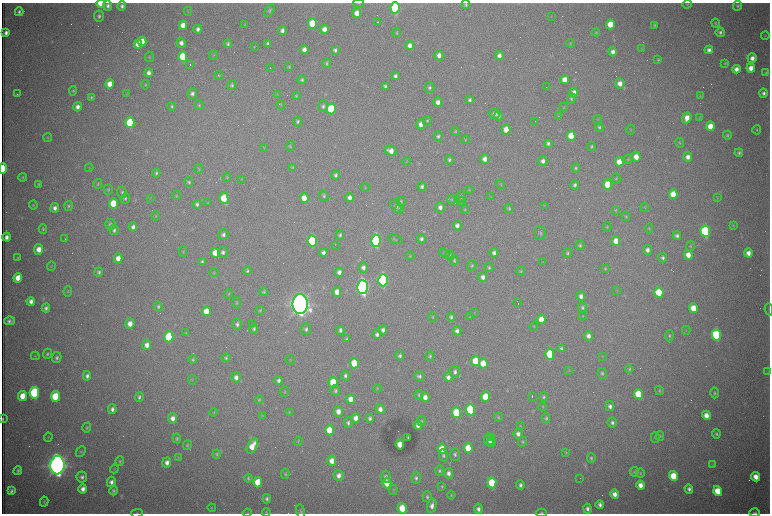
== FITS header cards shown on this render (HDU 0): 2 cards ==
NAXIS1  =                 1536 /fastest changing axis
NAXIS2  =                 1023 /next to fastest changing axis

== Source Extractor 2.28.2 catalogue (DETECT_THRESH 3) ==
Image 1536 x 1023 px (HDU 0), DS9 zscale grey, zoomed out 1/2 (1 PNG px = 2 x 2 image px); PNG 772 x 516 px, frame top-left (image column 1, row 1022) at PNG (2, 3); each listed source drawn as its Kron ellipse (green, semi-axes under 4 px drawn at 4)
Background 3000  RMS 34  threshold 101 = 3 sigma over >= 5 px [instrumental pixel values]
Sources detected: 515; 96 cannot appear on this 1/2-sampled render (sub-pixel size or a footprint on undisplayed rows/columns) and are neither listed nor drawn; the other 419 listed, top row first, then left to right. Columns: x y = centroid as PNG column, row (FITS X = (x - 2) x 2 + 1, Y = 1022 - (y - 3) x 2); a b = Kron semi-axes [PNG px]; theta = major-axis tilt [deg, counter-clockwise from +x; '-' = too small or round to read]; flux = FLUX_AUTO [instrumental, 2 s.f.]
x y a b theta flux
358 3 5 3 - 6.2e+03
101 4 4 3 - 1.6e+05
466 4 4 4 - 1.2e+04
687 4 4 4 - 7.7e+03
108 6 5 4 - 2.3e+04
122 6 5 4 - 2.2e+04
738 6 5 4 - 1.2e+04
395 8 5 4 - 9.0e+05
269 10 7 4 60 1.4e+04
188 11 4 3 - 5.6e+03
19 12 4 3 - 1.7e+04
357 13 5 4 - 6.8e+04
99 16 5 5 - 1.9e+04
551 16 3 2 - 3.0e+03
377 22 3 1 - 6.3e+03
312 23 5 4 - 2.2e+05
715 23 4 4 - 9.0e+03
610 24 5 4 - 1.6e+05
183 25 5 4 - 9.0e+04
245 25 4 2 - 3.9e+03
654 25 4 3 - 1.0e+04
198 29 4 3 - 2.6e+04
324 29 4 4 - 5.2e+04
282 30 4 4 - 2.6e+04
397 32 4 3 - 7.4e+03
596 32 4 4 - 7.4e+03
720 32 4 4 - 1.8e+04
6 33 4 3 - 3.0e+04
765 36 4 3 - 7.0e+03
142 41 5 4 - 1.0e+05
181 43 5 4 - 3.4e+04
570 43 4 3 - 6.8e+03
138 44 5 4 - 6.2e+04
228 44 4 4 - 1.4e+04
268 44 4 3 - 1.8e+04
410 46 4 4 - 4.2e+04
254 47 4 3 - 5.2e+03
641 49 4 3 - 5.9e+03
304 50 4 4 - 3.9e+04
335 50 4 3 - 2.1e+04
709 50 4 4 - 2.8e+04
613 52 5 4 - 3.6e+04
214 55 5 3 - 7.1e+03
439 55 5 4 - 4.1e+04
499 56 4 4 - 3.4e+04
149 57 5 3 - 7.9e+03
183 57 5 4 - 2.4e+05
752 58 5 4 - 4.5e+04
658 60 4 3 - 8.5e+03
326 63 5 4 - 1.2e+04
725 63 4 4 - 7.7e+03
190 65 2 1 - 2.0e+05
289 67 4 3 - 8.0e+03
270 68 2 1 - 4.5e+03
751 68 4 4 - 7.2e+04
736 69 4 4 - 4.4e+04
149 73 4 4 - 3.2e+04
766 73 4 4 - 9.6e+03
219 75 5 4 - 7.3e+03
395 76 4 3 - 2.0e+04
302 80 4 4 - 1.4e+04
565 80 4 4 - 8.4e+04
620 83 5 4 - 5.2e+04
110 84 5 4 - 8.8e+04
145 85 5 4 - 7.8e+03
232 85 5 4 - 1.4e+04
385 86 4 3 - 1.8e+04
430 87 5 5 - 1.7e+04
546 87 2 1 - 2.2e+03
73 91 4 4 - 8.9e+03
574 92 5 4 - 4.5e+04
192 93 5 4 - 2.3e+04
763 93 4 4 - 2.1e+04
17 94 3 2 - 5.5e+03
126 94 3 2 - 4.1e+03
277 95 4 2 - 4.9e+03
296 96 4 3 - 7.8e+03
700 96 4 3 - 6.0e+03
91 97 4 3 - 8.6e+03
571 99 5 4 - 1.2e+04
470 100 4 3 - 1.8e+04
438 102 5 4 - 4.0e+04
199 105 5 4 - 1.1e+04
281 105 4 3 - 6.0e+03
172 106 4 4 - 1.2e+04
323 106 6 5 - 1.9e+04
77 107 4 4 - 3.5e+04
564 107 4 3 - 5.2e+03
331 109 5 4 - 4.8e+05
495 114 5 5 - 2.8e+04
498 116 5 4 - 2.5e+04
558 116 4 3 - 5.6e+03
687 118 5 4 - 7.2e+04
699 118 3 2 - 4.1e+03
598 120 5 3 - 7.4e+03
427 121 5 4 - 9.2e+03
535 121 2 1 - 1.3e+03
297 122 5 4 - 1.5e+04
130 123 5 4 - 4.9e+05
421 124 5 4 - 5.0e+04
710 126 5 4 - 1.2e+05
599 127 5 4 - 1.3e+04
506 130 5 4 - 1.1e+05
631 130 5 3 - 5.5e+03
757 130 4 3 - 7.1e+03
455 131 4 3 - 6.8e+03
727 135 4 4 - 1.1e+04
438 136 5 4 - 1.5e+04
571 136 5 4 - 1.8e+05
48 138 4 3 - 5.2e+03
465 140 4 3 - 6.0e+03
548 143 4 4 - 1.7e+04
680 143 5 3 - 7.7e+03
290 146 5 4 - 1.0e+04
591 146 4 4 - 1.1e+04
264 148 4 2 - 3.8e+03
391 151 6 4 -23 5.6e+04
739 153 4 3 - 1.3e+04
636 157 5 4 - 7.9e+04
688 157 5 4 - 4.1e+04
485 159 5 4 - 4.1e+04
628 159 4 3 - 6.9e+03
449 160 4 4 - 1.5e+04
407 161 4 3 - 5.0e+03
543 161 5 5 - 3.2e+04
619 162 5 4 - 1.1e+05
292 167 4 4 - 8.1e+03
3 168 5 2 - 3.0e+05
89 168 4 3 - 4.5e+03
576 168 4 4 - 1.1e+04
199 169 5 3 - 6.6e+03
156 173 4 3 - 1.2e+04
336 175 5 4 - 1.8e+04
23 177 4 3 - 7.1e+03
227 177 4 4 - 6.7e+03
242 179 3 3 - 4.5e+03
616 179 5 4 - 9.5e+03
189 182 5 4 - 1.2e+04
39 184 4 3 - 8.4e+03
98 184 5 4 - 8.1e+03
501 184 5 3 - 6.2e+03
575 185 5 4 - 1.9e+04
608 185 5 4 - 2.4e+05
422 186 4 4 - 1.9e+04
365 188 4 3 - 6.1e+03
108 189 5 4 - 8.8e+03
469 189 4 3 - 5.0e+03
122 192 5 5 - 1.3e+04
673 194 5 4 - 1.4e+05
176 195 5 3 - 6.6e+03
324 196 5 4 - 1.3e+04
461 197 5 4 - 8.7e+03
491 197 3 2 - 4.0e+03
717 197 4 4 - 6.8e+03
125 198 5 4 - 1.3e+04
150 198 3 2 - 3.7e+03
224 198 6 4 -75 2.1e+05
304 198 5 4 - 1.0e+05
350 198 4 4 - 3.6e+04
452 200 4 3 - 5.9e+03
401 201 4 4 - 8.7e+03
461 201 4 3 - 6.3e+03
113 203 5 4 - 2.0e+05
208 203 4 3 - 5.2e+03
197 204 4 4 - 2.0e+04
33 205 4 3 - 6.7e+03
545 205 3 3 - 4.8e+03
68 206 5 4 - 1.2e+04
396 206 6 5 - 2.2e+04
440 207 5 4 - 3.2e+04
645 207 5 3 - 5.3e+03
55 208 5 4 - 3.2e+04
399 209 4 3 - 9.2e+03
509 209 4 3 - 1.0e+04
465 210 4 3 - 6.1e+03
616 210 4 3 - 6.9e+03
156 216 4 3 - 7.5e+03
626 216 5 3 - 7.6e+03
110 224 5 5 - 1.8e+04
733 225 4 3 - 6.3e+03
457 226 4 4 - 3.2e+04
133 227 4 4 - 2.5e+04
607 227 4 3 - 6.7e+03
649 228 5 4 - 8.5e+03
43 229 4 3 - 1.0e+04
114 230 5 4 - 2.0e+04
705 231 6 4 -83 1.1e+06
540 233 7 6 - 1.5e+04
223 235 5 5 - 2.1e+04
340 235 5 4 - 1.4e+04
677 236 4 4 - 2.0e+04
6 237 4 3 - 3.1e+04
65 238 2 1 - 5.6e+03
395 239 7 3 -19 7.9e+03
421 239 4 4 - 1.8e+04
312 241 5 4 - 6.4e+05
376 241 6 4 -87 1.4e+06
616 241 5 4 - 8.2e+04
335 245 2 1 - 2.6e+03
580 245 5 4 - 1.3e+04
690 246 5 4 - 9.2e+03
39 249 5 4 - 7.2e+04
647 250 5 4 - 2.9e+04
183 251 5 3 - 5.7e+03
223 252 5 5 - 2.0e+04
215 253 5 4 - 9.3e+04
323 253 4 3 - 2.6e+04
444 253 5 3 - 6.9e+03
494 253 4 4 - 2.3e+04
567 253 5 4 - 1.3e+04
748 253 4 4 - 4.8e+04
450 255 5 3 - 8.1e+03
688 255 5 4 - 7.3e+04
410 256 4 3 - 6.3e+03
17 258 4 3 - 6.0e+03
118 258 5 4 - 6.7e+04
663 258 5 4 - 1.7e+04
454 260 5 4 - 1.2e+04
543 261 3 3 - 3.7e+03
202 262 4 3 - 1.5e+04
51 266 5 3 - 6.8e+03
472 266 5 4 - 1.1e+04
489 267 5 4 - 1.2e+04
363 268 5 4 - 3.0e+04
605 269 4 3 - 9.4e+03
247 271 4 4 - 1.3e+04
521 271 4 3 - 8.3e+03
99 272 4 4 - 1.5e+04
339 272 4 4 - 3.6e+04
214 273 4 4 - 7.3e+03
483 277 5 4 - 3.5e+04
18 278 5 4 - 1.1e+05
383 280 6 4 -86 1.6e+06
363 287 7 5 -86 3.5e+06
617 290 3 2 - 4.3e+03
68 291 5 3 - 7.3e+03
264 292 4 3 - 9.8e+03
337 292 5 4 - 6.3e+04
659 293 5 4 - 3.3e+05
229 294 4 4 - 7.9e+03
581 296 5 4 - 3.4e+04
31 301 4 4 - 3.4e+04
518 302 3 1 - 2.6e+03
237 303 6 4 87 9.2e+03
300 304 10 7 90 8.9e+06
158 307 5 4 - 1.3e+04
46 308 4 4 - 2.0e+04
582 308 5 4 - 1.3e+04
693 308 5 4 - 1.3e+05
769 309 6 2 -81 5.4e+03
260 310 4 4 - 8.0e+03
206 311 5 4 - 1.1e+05
474 313 3 2 - 3.4e+03
583 316 4 2 - 4.6e+03
433 317 4 4 - 8.1e+03
451 317 4 3 - 1.6e+04
469 317 3 2 - 3.1e+03
541 319 5 4 - 1.1e+05
9 321 5 3 - 2.3e+04
130 324 5 4 - 6.5e+04
237 324 6 5 - 2.1e+04
252 324 2 1 - 4.5e+03
534 326 4 3 - 5.7e+03
254 329 4 4 - 1.4e+04
306 329 6 5 - 1.9e+04
340 330 4 3 - 1.9e+04
383 330 4 4 - 2.5e+04
686 330 4 2 - 4.9e+03
457 331 4 4 - 3.1e+04
186 333 4 4 - 6.3e+03
377 334 5 4 - 2.1e+04
716 335 5 4 - 7.9e+05
588 336 5 4 - 4.0e+04
669 336 5 4 - 1.3e+04
169 337 5 4 - 4.7e+05
346 339 4 3 - 9.9e+03
147 345 5 4 - 4.4e+04
561 348 3 3 - 1.3e+04
47 354 5 4 - 1.4e+04
550 354 5 4 - 3.0e+05
35 356 4 4 - 6.0e+03
400 356 5 4 - 1.7e+04
430 356 4 4 - 1.3e+04
602 356 3 3 - 4.6e+03
57 358 5 4 - 2.0e+04
226 358 4 4 - 1.3e+04
193 359 4 3 - 9.2e+03
290 360 5 2 - 4.7e+03
476 361 5 4 - 2.3e+05
354 363 5 4 - 2.8e+05
483 363 5 4 - 1.3e+05
629 369 4 4 - 1.0e+04
569 370 4 3 - 4.5e+03
455 372 6 5 - 2.4e+04
768 372 4 3 - 5.5e+03
602 373 5 4 - 1.3e+04
87 376 5 4 - 2.4e+04
345 376 5 4 - 1.8e+04
419 376 5 4 - 1.9e+04
236 377 5 4 - 3.3e+04
448 377 4 4 - 3.0e+04
192 380 5 2 - 4.9e+03
279 380 4 4 - 2.2e+04
333 382 5 4 - 2.6e+05
377 388 4 3 - 6.5e+03
335 391 5 4 - 1.5e+04
659 391 4 4 - 9.2e+03
285 392 5 3 - 6.7e+03
34 393 6 4 82 8.6e+05
714 393 5 4 - 1.3e+04
638 394 5 4 - 2.4e+05
419 395 5 4 - 1.2e+04
23 396 5 4 - 1.2e+05
55 396 5 4 - 3.0e+05
532 396 2 1 - 3.1e+03
139 397 5 4 - 1.6e+04
425 397 5 4 - 5.1e+04
485 397 5 4 - 1.6e+05
543 397 5 4 - 1.3e+04
350 399 5 4 - 6.5e+04
259 400 4 4 - 9.4e+03
610 406 5 4 - 2.7e+04
543 407 4 3 - 5.4e+03
112 409 5 4 - 2.5e+04
380 409 5 4 - 4.0e+04
470 410 5 4 - 6.6e+05
338 411 5 4 - 5.6e+04
214 412 4 4 - 7.4e+03
289 412 4 3 - 5.9e+03
456 413 5 4 - 3.8e+05
706 415 5 4 - 6.7e+04
262 416 4 3 - 5.1e+03
498 417 4 4 - 8.5e+03
172 418 5 4 - 4.6e+04
356 418 5 4 - 5.9e+04
370 418 4 4 - 2.0e+04
546 418 5 4 - 1.2e+04
3 419 3 2 - 7.1e+03
421 421 5 4 - 9.6e+03
612 422 5 4 - 2.1e+04
348 423 5 4 - 1.8e+04
418 425 4 3 - 3.7e+04
520 426 4 3 - 5.4e+03
87 428 5 4 - 1.0e+04
330 430 5 4 - 2.3e+05
518 434 5 4 - 3.2e+04
716 434 4 3 - 1.2e+04
660 436 5 4 - 9.0e+03
48 437 4 3 - 5.6e+03
408 437 3 2 - 6.9e+03
491 437 2 1 - 1.4e+05
655 437 5 4 - 1.0e+04
177 438 5 4 - 1.2e+04
489 439 6 5 - 4.0e+04
298 441 5 3 - 6.2e+03
522 442 5 4 - 1.1e+04
491 443 5 3 - 2.8e+04
400 444 5 4 - 1.3e+05
187 445 5 4 - 9.7e+03
252 446 8 4 62 1.1e+05
468 448 5 4 - 2.1e+05
442 449 5 4 - 1.6e+05
81 451 6 4 48 1.0e+04
566 452 4 3 - 7.0e+03
217 454 4 4 - 9.2e+03
455 454 6 5 - 1.8e+04
443 455 6 4 -81 1.6e+04
178 457 3 2 - 4.1e+03
591 458 5 4 - 1.2e+04
120 461 5 4 - 1.1e+04
332 461 5 4 - 7.0e+04
167 462 5 4 - 3.8e+04
57 465 9 7 85 7.8e+06
713 465 4 3 - 5.5e+03
114 469 4 3 - 5.6e+03
18 471 5 4 - 1.4e+04
439 471 5 4 - 1.4e+04
634 472 5 3 - 8.0e+03
448 473 5 4 - 3.1e+04
640 473 5 3 - 7.4e+03
285 474 5 3 - 8.6e+03
339 476 5 5 - 4.0e+04
673 476 5 4 - 2.2e+05
82 477 5 5 - 2.4e+04
386 477 6 5 - 3.0e+04
756 477 5 4 - 7.0e+04
248 478 4 3 - 1.1e+04
416 478 6 5 - 1.9e+04
580 478 2 1 - 3.3e+03
111 482 5 4 - 3.1e+04
258 482 5 4 - 1.8e+05
387 483 5 4 - 1.3e+05
492 483 5 4 - 4.6e+05
520 485 4 3 - 2.1e+04
640 485 5 4 - 6.3e+04
442 486 4 4 - 9.3e+03
83 489 4 4 - 4.1e+04
689 489 5 4 - 2.3e+04
393 490 5 3 - 6.7e+03
11 491 4 3 - 1.8e+04
113 491 5 4 - 1.4e+04
718 491 5 4 - 1.8e+05
615 494 5 4 - 4.6e+04
451 495 4 3 - 7.0e+03
427 497 5 4 - 1.5e+04
267 499 4 4 - 1.7e+04
44 502 5 3 - 9.6e+03
600 505 4 3 - 2.5e+04
432 506 7 4 75 3.9e+04
212 508 4 3 - 6.6e+03
402 508 5 4 - 1.9e+05
478 509 5 4 - 2.9e+04
587 509 5 4 - 2.4e+04
301 511 7 4 -79 1.3e+04
266 512 4 3 - 5.5e+03
137 513 6 2 1 5.8e+03
247 513 4 2 - 4.6e+03
541 513 5 3 - 8.2e+03
755 513 5 3 - 1.3e+04
At the frame edge (FLAGS 8, measured only in part): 9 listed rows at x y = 358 3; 101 4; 395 8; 3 168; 3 419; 301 511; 137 513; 541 513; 755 513
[96 sub-pixel or undisplayed-footprint detections neither listed nor drawn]